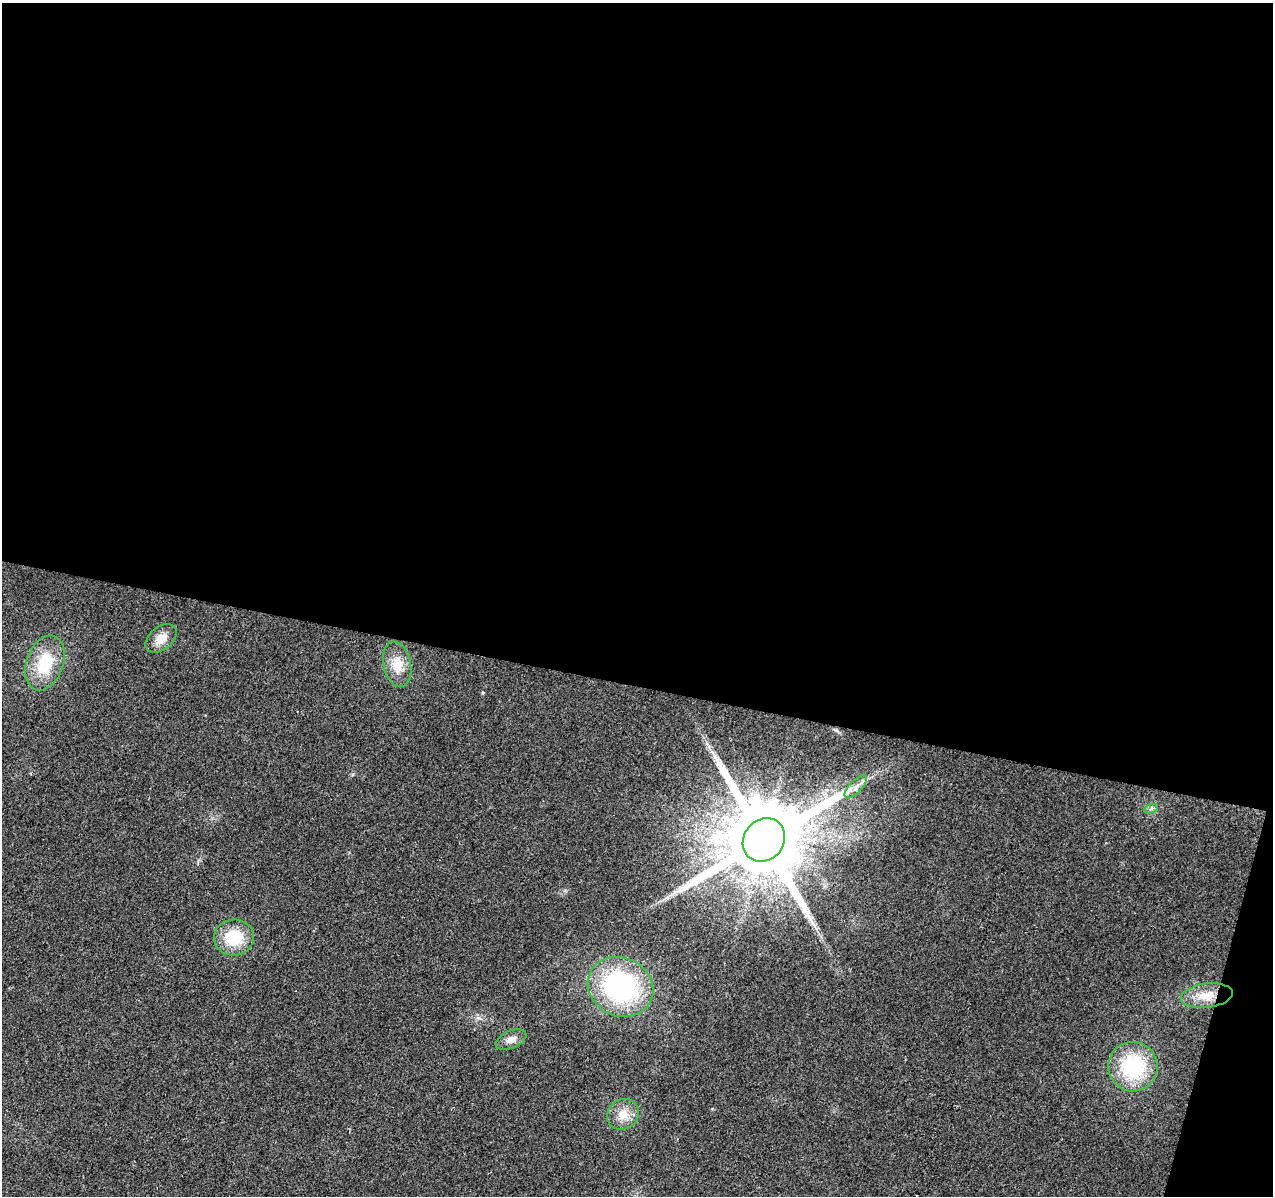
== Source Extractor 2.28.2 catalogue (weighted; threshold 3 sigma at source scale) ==
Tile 4 of 4 x 4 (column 4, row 1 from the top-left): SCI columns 3820-5090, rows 3863-5056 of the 5090 x 5277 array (HDU 1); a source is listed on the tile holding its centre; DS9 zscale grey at full resolution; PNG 1275 x 1198 px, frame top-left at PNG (2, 3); each listed source drawn as its Kron ellipse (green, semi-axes under 4 px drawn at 4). Shown black and unused: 59% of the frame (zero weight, under 2 of 3 exposures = <1% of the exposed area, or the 3 px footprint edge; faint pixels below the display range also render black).
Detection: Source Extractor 2.28.2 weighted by HDU 2 'WHT'; one run over the whole footprint, this tile lists its part. Background 0.0226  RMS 0.006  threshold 0.0272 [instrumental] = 3 sigma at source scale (4.5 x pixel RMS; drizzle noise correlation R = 1.50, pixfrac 1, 0.0396/0.0396 arcsec/px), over >= 5 px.
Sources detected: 12; all 12 listed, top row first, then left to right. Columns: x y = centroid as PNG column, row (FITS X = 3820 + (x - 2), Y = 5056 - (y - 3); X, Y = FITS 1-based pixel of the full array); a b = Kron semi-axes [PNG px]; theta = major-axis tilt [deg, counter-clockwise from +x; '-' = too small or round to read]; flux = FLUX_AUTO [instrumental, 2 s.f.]
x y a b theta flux
161 638 18 11 39 7.3
45 663 28 18 71 26
397 664 23 13 -78 11
856 787 14 6 46 3.5
1151 809 7 4 19 1.3
764 840 23 20 51 10000
234 938 20 18 6 23
621 987 33 29 -26 98
1207 996 26 12 7 12
511 1040 16 8 23 4.5
1133 1067 25 24 - 49
623 1114 16 14 37 8.8
Unlisted compact peaks at least as high as the median listed source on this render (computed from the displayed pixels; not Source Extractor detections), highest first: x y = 483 693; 479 1018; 707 743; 565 890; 353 775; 666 898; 712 1109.